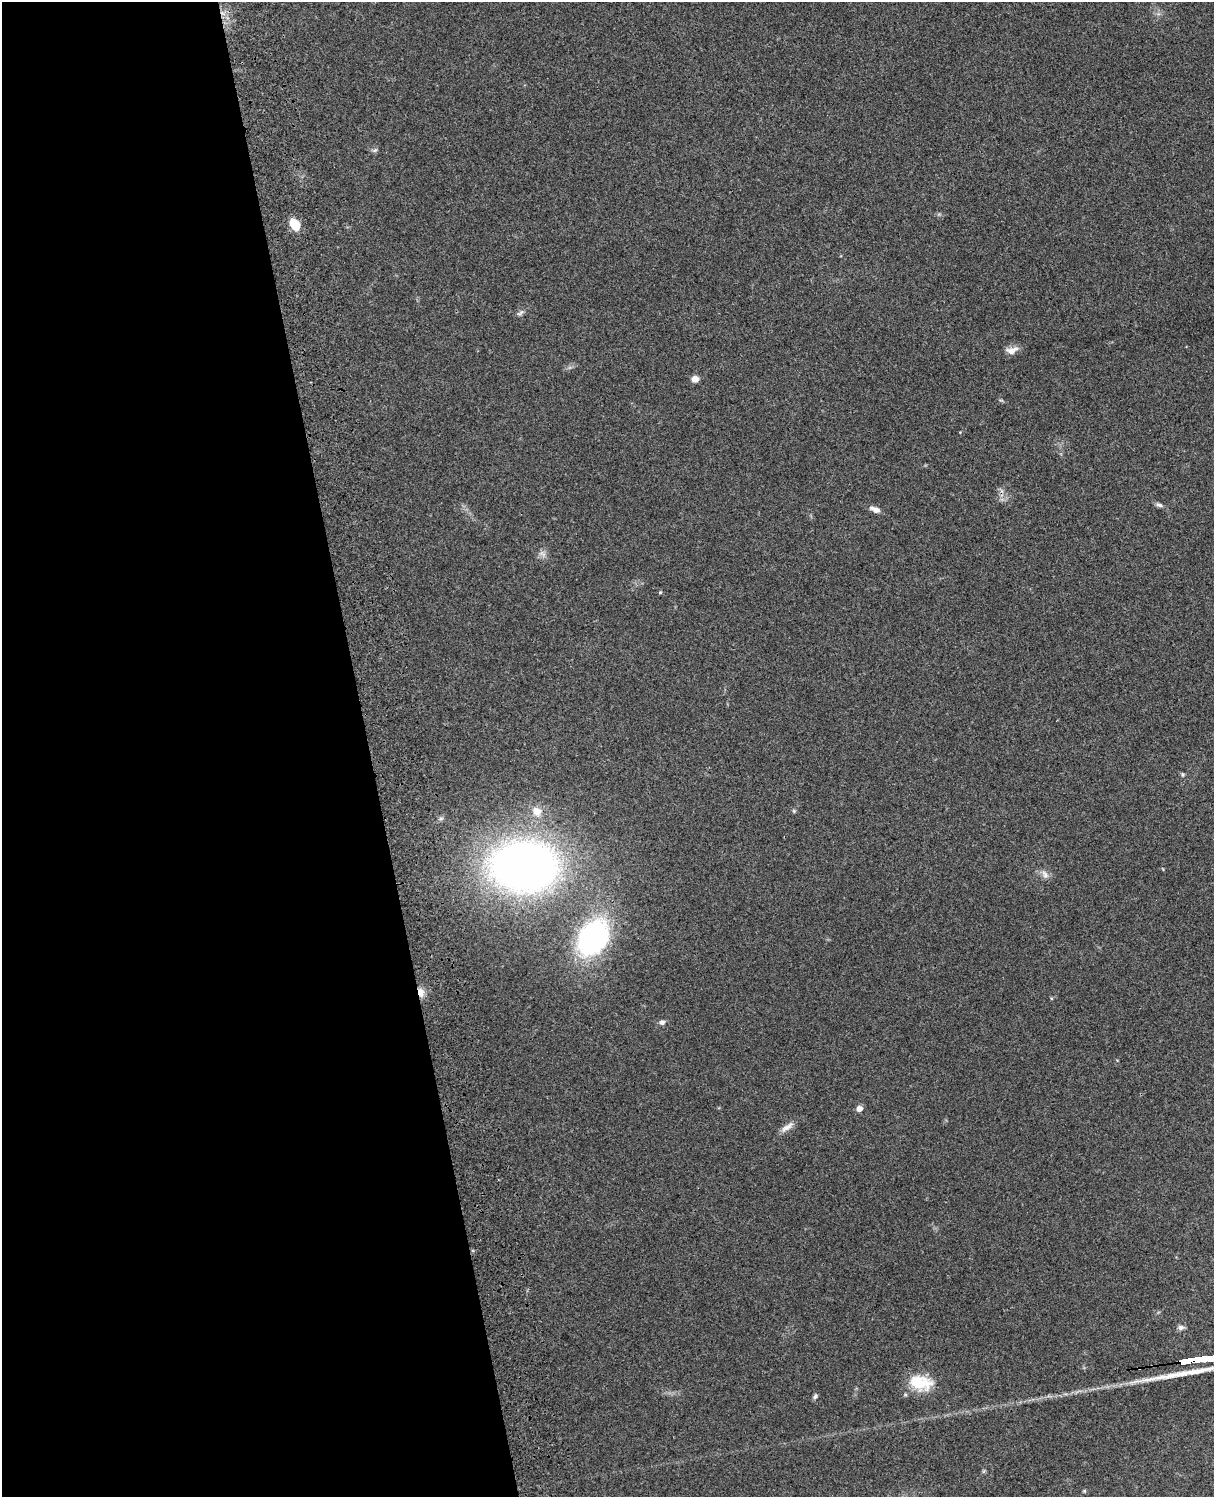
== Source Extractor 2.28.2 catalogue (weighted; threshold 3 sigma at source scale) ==
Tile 5 of 4 x 3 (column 1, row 2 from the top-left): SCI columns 119-1330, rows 1661-3155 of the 5088 x 4928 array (HDU 1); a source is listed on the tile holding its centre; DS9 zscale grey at full resolution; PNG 1216 x 1499 px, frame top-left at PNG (2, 2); no overlay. Shown black and unused: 30% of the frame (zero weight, under 3 of 4 exposures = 6% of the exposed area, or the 3 px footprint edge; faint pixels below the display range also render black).
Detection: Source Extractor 2.28.2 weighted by HDU 2 'WHT'; one run over the whole footprint, this tile lists its part. Background 0.215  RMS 0.0084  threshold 0.0378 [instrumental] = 3 sigma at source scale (4.5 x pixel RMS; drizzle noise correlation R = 1.50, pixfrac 1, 0.05/0.05 arcsec/px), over >= 5 px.
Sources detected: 24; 1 long thin detection or spike segment (spike, bleed or trail) — not listed; the other 23 listed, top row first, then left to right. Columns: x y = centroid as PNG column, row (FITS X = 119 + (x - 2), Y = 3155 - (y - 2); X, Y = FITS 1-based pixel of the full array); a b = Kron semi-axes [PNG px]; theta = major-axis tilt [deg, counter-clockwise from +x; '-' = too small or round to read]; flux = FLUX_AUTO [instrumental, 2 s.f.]
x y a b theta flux
375 150 8 4 27 1.7
295 224 13 9 -55 15
520 313 12 5 35 2.3
1012 350 16 8 19 7.4
695 379 7 6 - 5.5
1159 505 9 5 -22 2.4
875 509 12 6 -21 5.6
542 554 10 4 -31 2.5
660 592 5 4 - 0.93
1182 775 7 4 -71 1.2
537 811 14 12 -43 9.4
794 811 6 4 -71 1.1
524 866 49 37 -2 680
1045 874 13 6 -66 3.7
593 937 33 25 57 170
421 992 11 7 -78 6
1051 998 5 3 - 0.78
662 1022 7 6 - 2.8
859 1108 7 6 - 4.7
787 1127 19 7 32 5.5
1181 1327 8 7 - 2.9
920 1383 29 17 -9 27
815 1396 7 5 65 1.9
Overlapping masked pixels (flux is a lower limit): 2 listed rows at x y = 524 866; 421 992